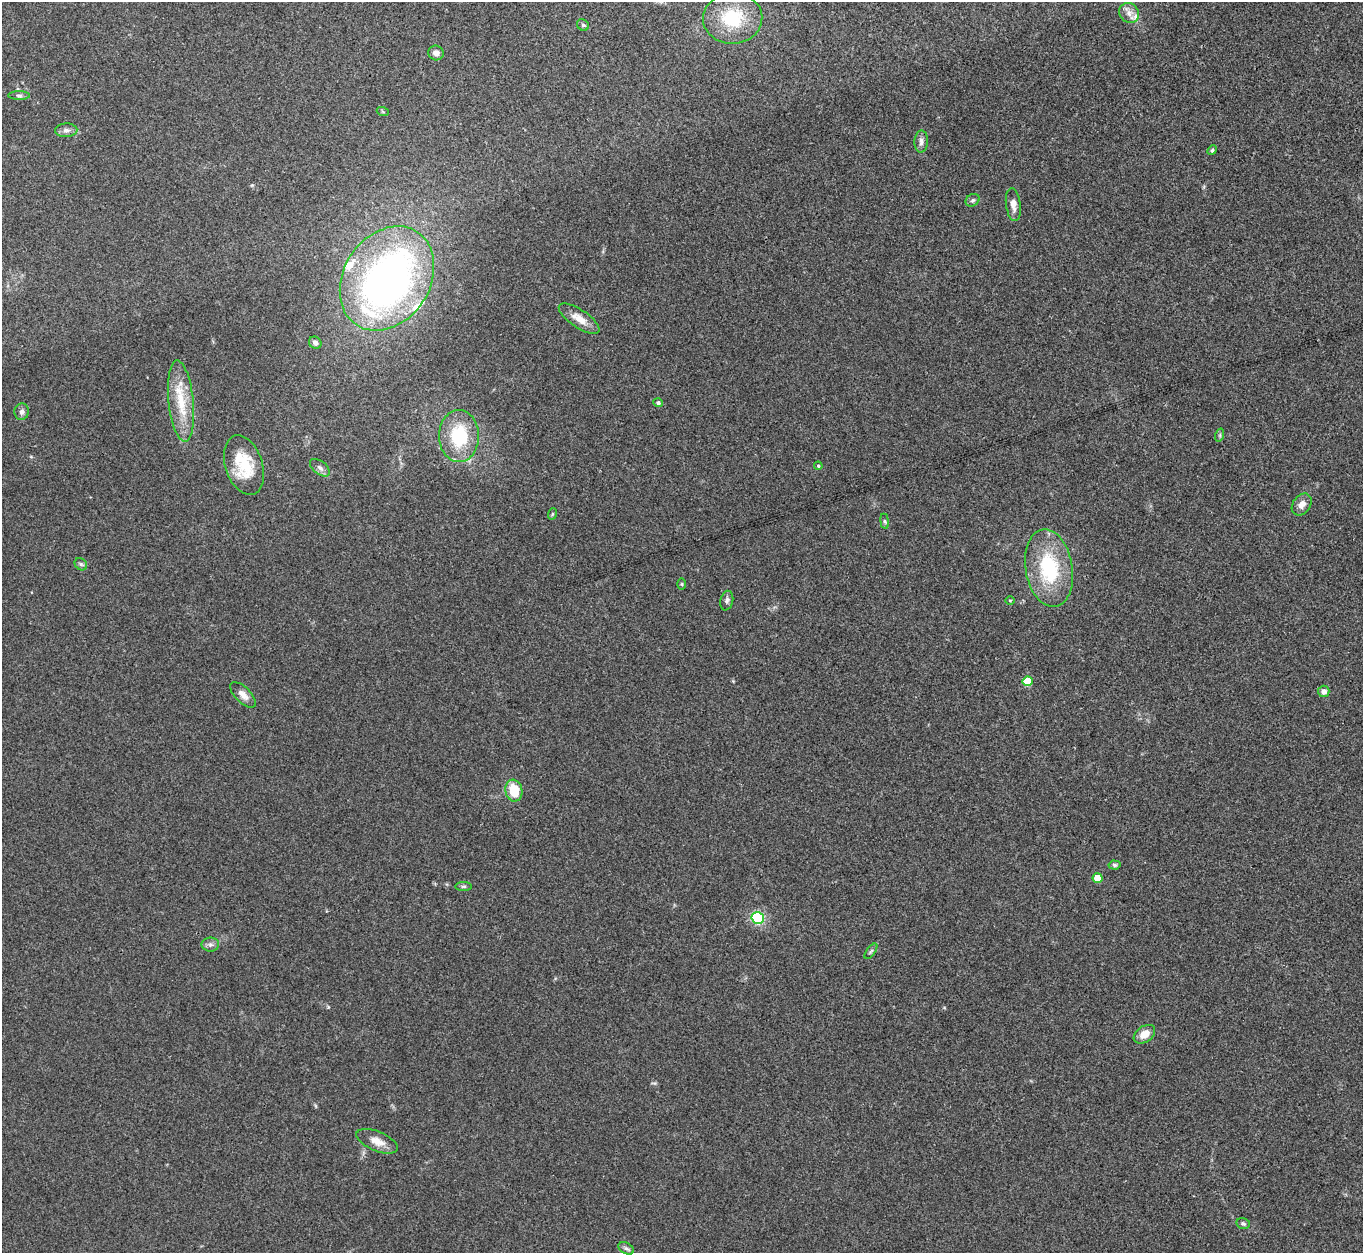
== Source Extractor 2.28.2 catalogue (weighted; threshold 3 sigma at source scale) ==
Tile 10 of 4 x 4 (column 2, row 3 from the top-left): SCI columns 1362-2722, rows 1400-2650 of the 5443 x 5430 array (HDU 1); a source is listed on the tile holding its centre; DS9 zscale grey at full resolution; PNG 1365 x 1255 px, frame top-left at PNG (2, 2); each listed source drawn as its Kron ellipse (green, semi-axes under 4 px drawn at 4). Shown black and unused: <1% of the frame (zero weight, under 3 of 4 exposures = <1% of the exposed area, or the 3 px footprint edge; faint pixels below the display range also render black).
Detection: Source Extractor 2.28.2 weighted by HDU 2 'WHT'; one run over the whole footprint, this tile lists its part. Background 0.0468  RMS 0.005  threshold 0.0226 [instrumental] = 3 sigma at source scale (4.5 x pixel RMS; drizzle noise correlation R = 1.50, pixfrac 1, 0.05/0.05 arcsec/px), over >= 5 px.
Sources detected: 51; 1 inside a brighter object's white glare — neither listed nor drawn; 6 inside a brighter listed object's ellipse — not listed separately; the other 44 listed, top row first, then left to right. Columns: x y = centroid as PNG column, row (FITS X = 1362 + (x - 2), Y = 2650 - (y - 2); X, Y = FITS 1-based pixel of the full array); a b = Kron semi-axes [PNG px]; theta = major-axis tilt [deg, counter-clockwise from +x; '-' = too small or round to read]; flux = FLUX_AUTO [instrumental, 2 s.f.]
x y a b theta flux
1129 13 11 9 -48 3.5
733 18 30 25 2 27
583 25 6 5 - 0.95
436 53 8 7 - 2.6
19 95 11 4 -1 1.1
383 112 6 4 -20 0.68
66 130 11 7 2 2.2
921 141 11 7 87 2.2
1212 150 5 4 - 0.68
973 200 7 6 - 1.1
1013 205 17 7 -83 4.1
387 278 55 43 57 230
579 319 24 9 -34 6.1
315 343 6 5 - 1.6
181 401 41 12 -84 16
658 403 5 4 - 1.2
22 412 8 7 - 1.9
1220 435 7 4 72 0.81
459 436 26 20 -90 28
244 465 31 18 -72 20
818 466 4 3 - 0.59
320 468 11 6 -38 2.1
1302 504 12 8 52 3.6
552 514 6 3 71 0.5
885 521 8 4 -82 0.89
81 564 7 5 -44 1.1
1049 568 39 23 -80 37
682 584 6 4 -89 0.57
1010 600 5 3 - 0.46
727 601 10 6 78 1.5
1027 681 5 5 - 19
1324 691 6 5 - 2.6
243 695 16 7 -44 3.6
514 791 11 8 -80 14
1114 865 6 4 -4 0.96
1098 878 5 5 - 13
464 886 8 4 0 0.82
758 918 6 6 - 34
210 944 9 7 -1 1.6
871 951 9 4 54 0.95
1144 1034 12 8 34 5.9
377 1141 22 9 -22 5.6
1243 1223 7 5 -13 1.1
626 1248 8 5 -28 1.3